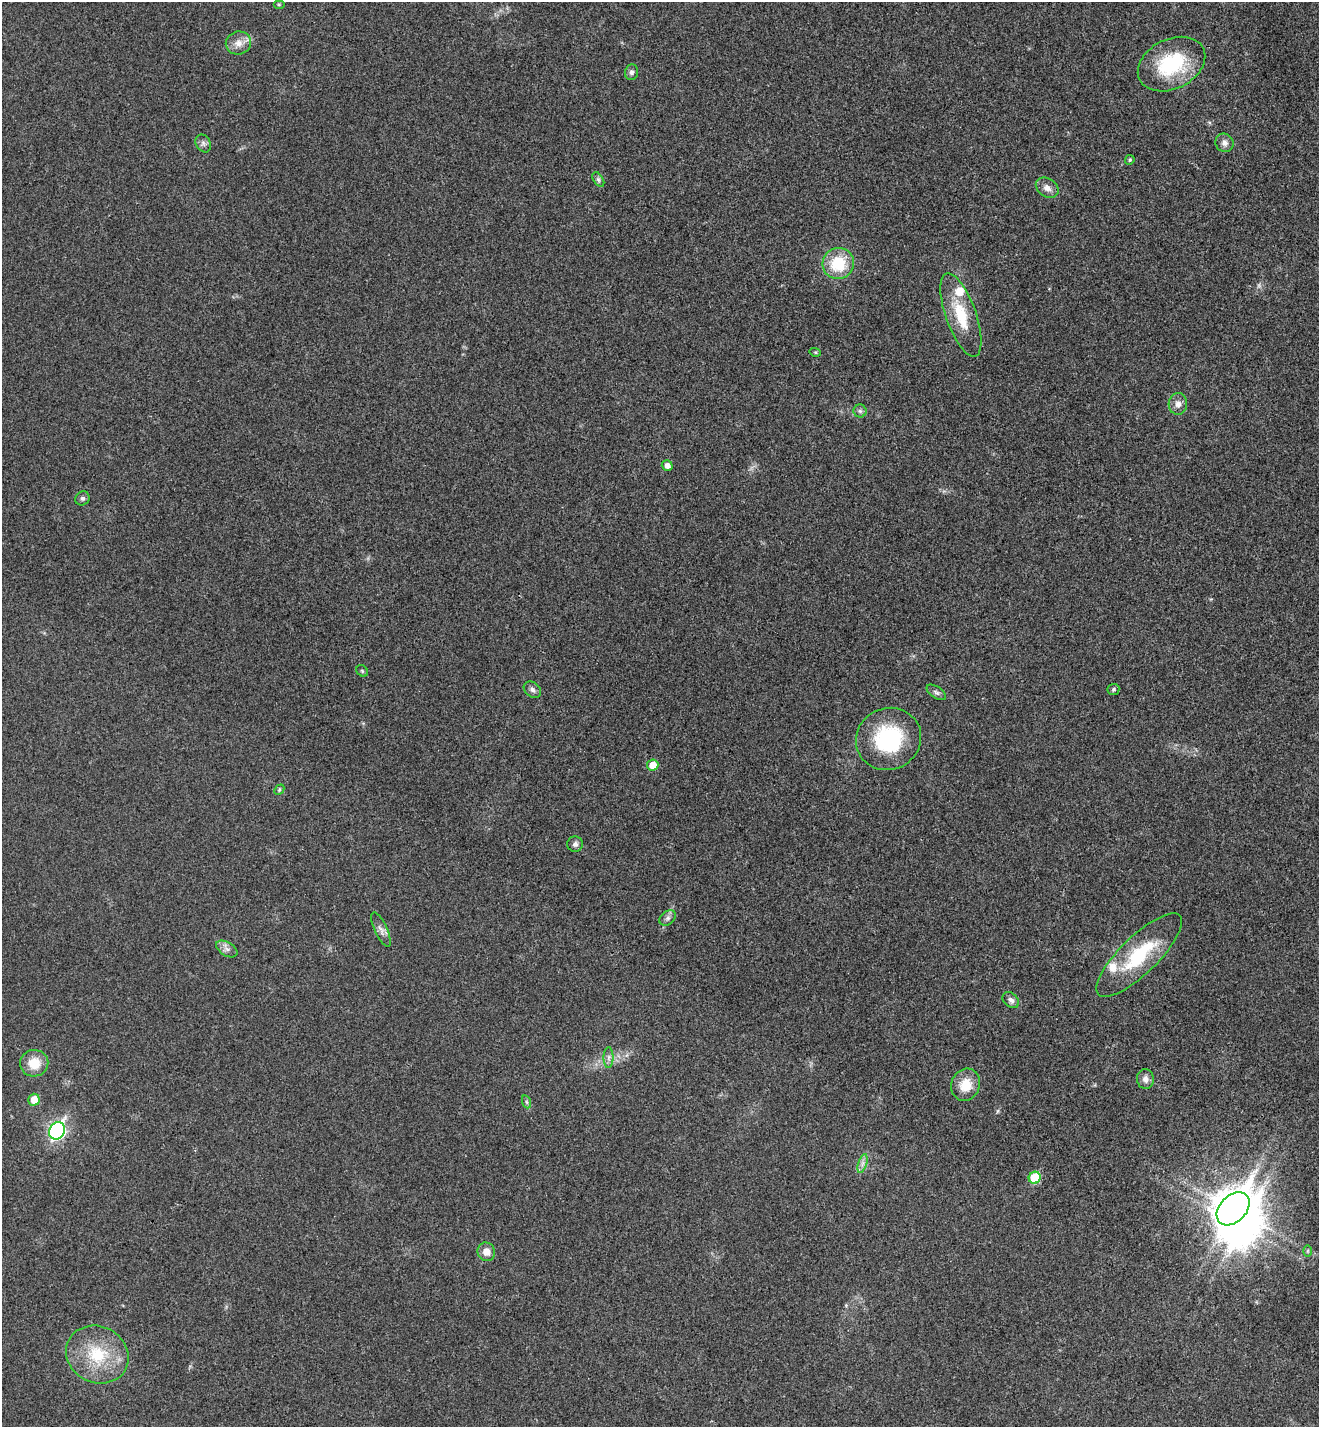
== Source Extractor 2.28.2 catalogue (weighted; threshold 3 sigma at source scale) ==
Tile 6 of 4 x 4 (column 2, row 2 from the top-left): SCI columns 1513-2829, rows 2884-4308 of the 5795 x 5765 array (HDU 1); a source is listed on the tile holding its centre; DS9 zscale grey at full resolution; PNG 1321 x 1429 px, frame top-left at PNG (2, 2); each listed source drawn as its Kron ellipse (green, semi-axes under 4 px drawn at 4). Shown black and unused: <1% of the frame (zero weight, under 3 of 4 exposures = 6% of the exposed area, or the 3 px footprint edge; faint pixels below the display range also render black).
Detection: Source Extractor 2.28.2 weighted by HDU 2 'WHT'; one run over the whole footprint, this tile lists its part. Background 0.0216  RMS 0.0064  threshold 0.0287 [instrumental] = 3 sigma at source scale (4.5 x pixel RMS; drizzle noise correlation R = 1.50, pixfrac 1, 0.05/0.05 arcsec/px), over >= 5 px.
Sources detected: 46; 1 too faint to see at this stretch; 1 inside a brighter object's white glare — neither listed nor drawn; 2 inside a brighter listed object's ellipse — not listed separately; the other 42 listed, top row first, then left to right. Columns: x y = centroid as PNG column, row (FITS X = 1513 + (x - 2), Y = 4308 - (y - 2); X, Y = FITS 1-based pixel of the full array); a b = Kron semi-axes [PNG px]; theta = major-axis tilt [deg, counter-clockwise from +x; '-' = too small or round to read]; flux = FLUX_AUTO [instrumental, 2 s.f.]
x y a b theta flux
279 4 6 4 0 0.73
238 43 13 11 18 5.8
1171 64 35 25 26 46
631 72 8 6 74 2.1
203 143 9 7 -59 2.3
1224 143 9 9 - 3.3
1130 160 5 4 - 0.94
598 179 8 5 -59 1.5
1047 188 12 9 -36 4.1
838 263 16 15 - 25
961 315 44 15 -71 26
815 352 6 3 -17 0.72
1178 404 11 9 85 3.8
860 411 6 6 - 1.6
667 465 5 5 - 3.3
82 498 7 6 - 1.7
362 671 6 5 - 0.97
1113 689 6 5 - 1.1
532 690 9 7 -41 2.4
936 692 11 5 -34 1.7
889 739 33 30 27 54
653 765 5 5 - 9.5
279 790 6 4 47 0.93
575 844 8 7 - 2.4
668 918 9 6 41 2.2
381 930 19 6 -65 3.6
227 949 12 6 -32 3
1139 955 57 18 44 42
1011 1000 9 6 -40 2.6
609 1057 10 5 89 2.3
34 1063 14 13 - 13
1145 1079 10 8 -87 3.4
966 1085 16 14 66 12
34 1100 6 5 - 8.1
527 1102 7 4 -71 1.1
57 1131 9 7 60 160
863 1163 9 4 71 2.4
1035 1178 6 6 - 27
1233 1209 19 13 45 1300
1307 1251 6 4 89 0.88
486 1252 9 8 - 6
97 1355 32 28 -28 33
Overlapping masked pixels (flux is a lower limit): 1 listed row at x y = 1233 1209